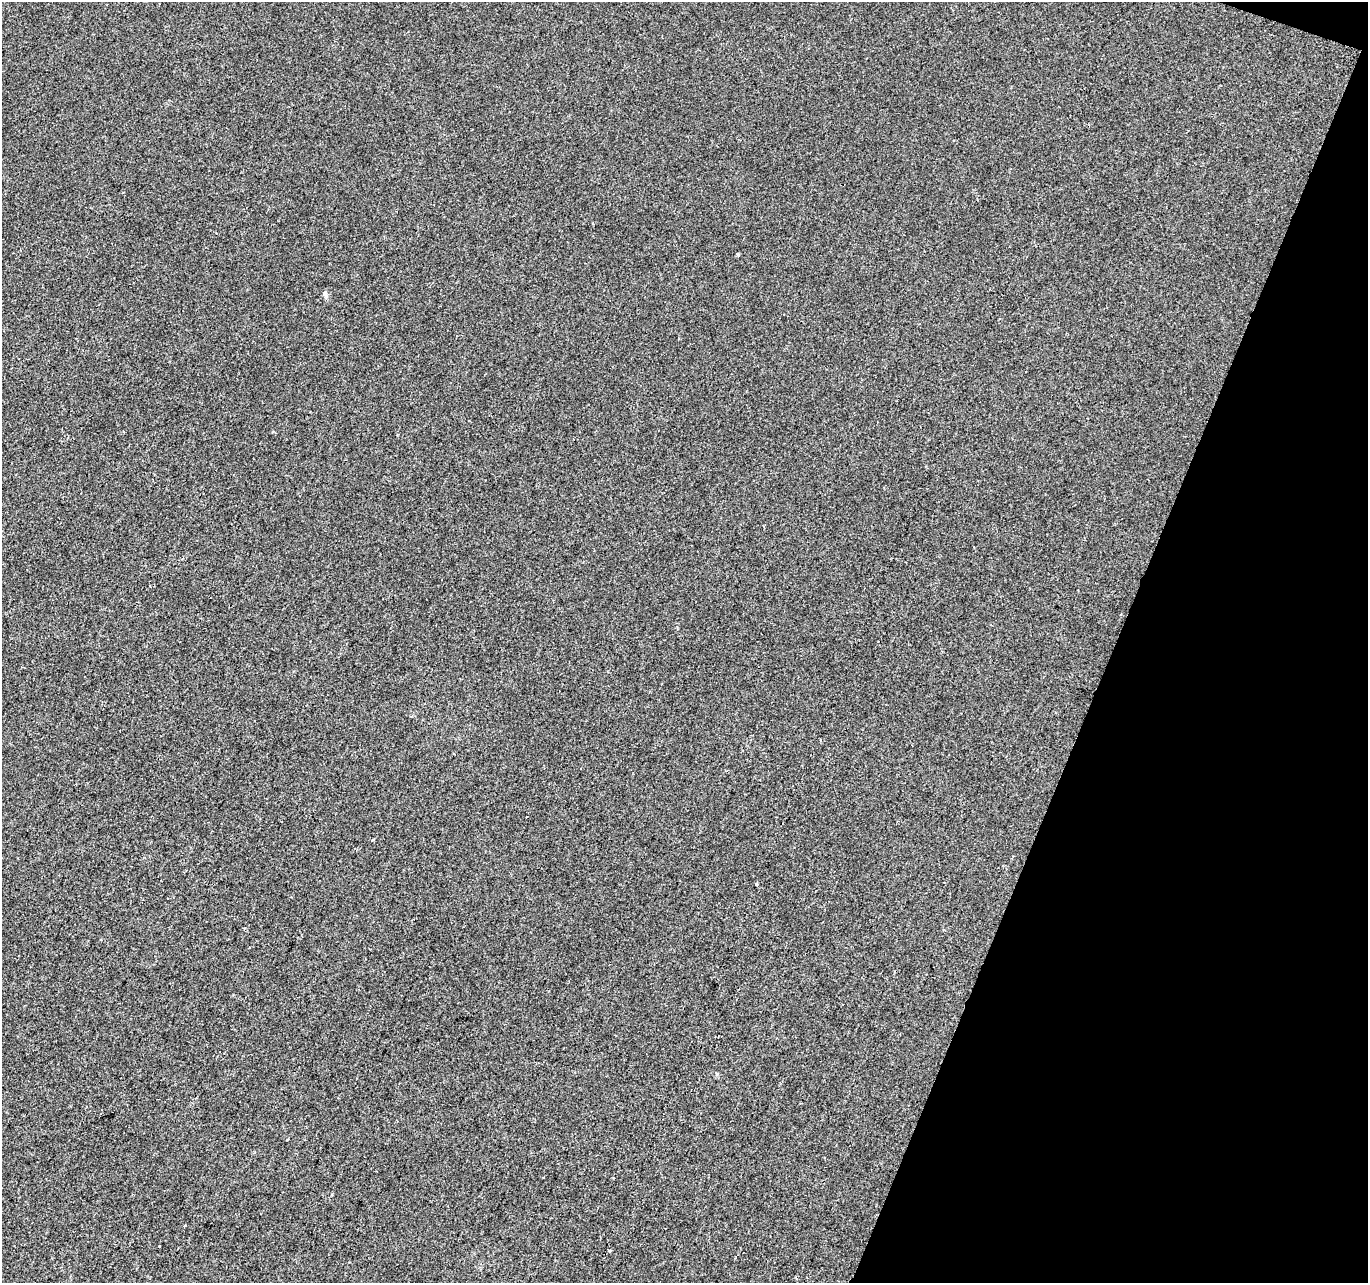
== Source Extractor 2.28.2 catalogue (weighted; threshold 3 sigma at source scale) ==
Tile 8 of 4 x 4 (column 4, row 2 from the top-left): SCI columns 4105-5470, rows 2840-4120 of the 5470 x 5615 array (HDU 1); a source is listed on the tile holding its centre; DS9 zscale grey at full resolution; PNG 1370 x 1285 px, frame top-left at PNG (2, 2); no overlay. Shown black and unused: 19% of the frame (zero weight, under 2 of 3 exposures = <1% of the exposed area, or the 3 px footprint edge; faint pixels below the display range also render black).
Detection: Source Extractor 2.28.2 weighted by HDU 2 'WHT'; one run over the whole footprint, this tile lists its part. Background 1.71e-04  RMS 0.0042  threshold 0.0189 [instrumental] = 3 sigma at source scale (4.5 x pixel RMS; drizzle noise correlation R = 1.50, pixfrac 1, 0.0396/0.0396 arcsec/px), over >= 5 px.
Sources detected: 6; all 6 listed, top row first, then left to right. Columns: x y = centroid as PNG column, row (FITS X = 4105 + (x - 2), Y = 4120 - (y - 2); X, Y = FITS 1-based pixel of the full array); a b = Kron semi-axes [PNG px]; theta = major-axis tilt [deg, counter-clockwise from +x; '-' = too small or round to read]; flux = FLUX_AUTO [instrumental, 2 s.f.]
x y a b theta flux
738 254 4 3 - 0.5
325 294 8 5 -64 0.95
756 884 3 3 - 1.4
288 1139 2 2 - 0.42
185 1226 3 3 - 1
609 1250 3 3 - 1.7